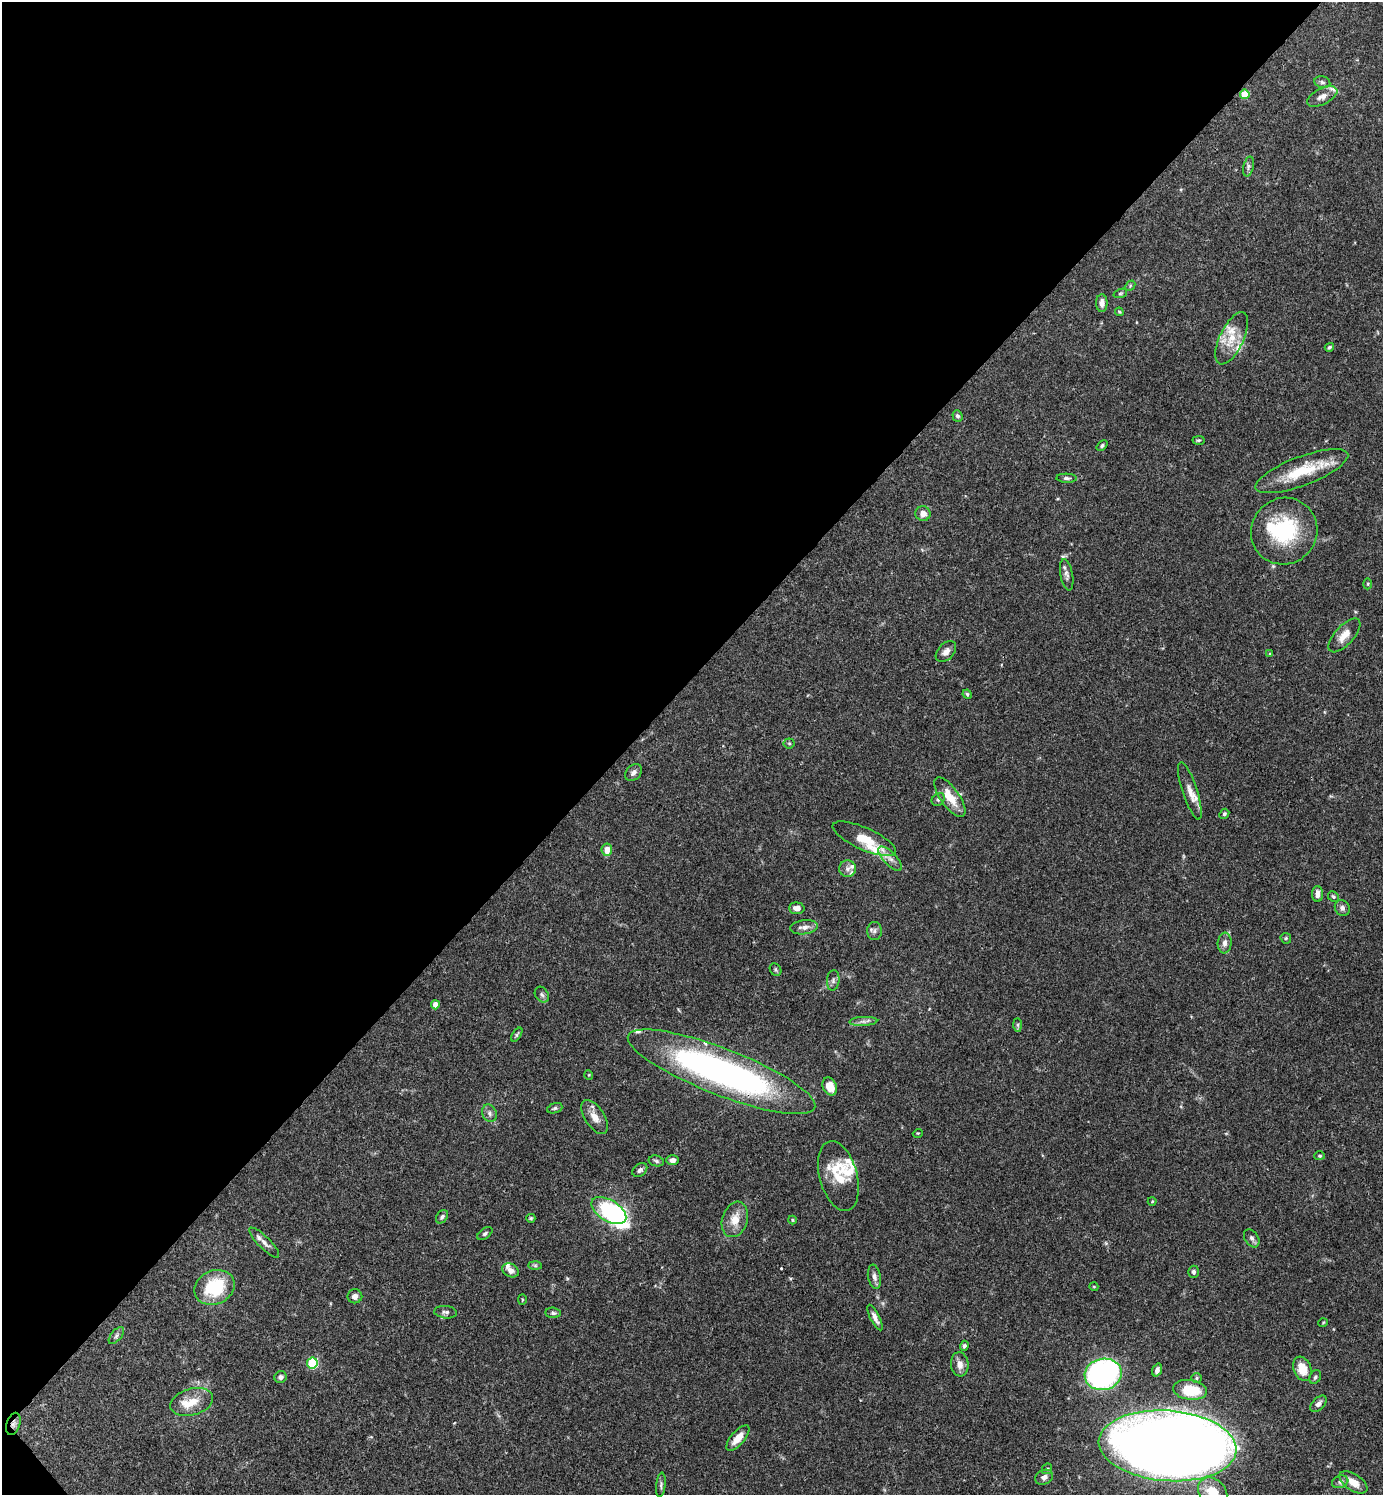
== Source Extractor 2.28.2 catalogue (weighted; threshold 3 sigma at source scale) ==
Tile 5 of 4 x 4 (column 1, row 2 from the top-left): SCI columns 300-1680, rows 2989-4481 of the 5979 x 5980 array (HDU 1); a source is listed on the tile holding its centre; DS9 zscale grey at full resolution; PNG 1385 x 1497 px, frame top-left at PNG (2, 2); each listed source drawn as its Kron ellipse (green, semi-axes under 4 px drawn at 4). Shown black and unused: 46% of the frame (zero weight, under 3 of 4 exposures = <1% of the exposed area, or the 3 px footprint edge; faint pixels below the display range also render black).
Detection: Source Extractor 2.28.2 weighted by HDU 2 'WHT'; one run over the whole footprint, this tile lists its part. Background 0.0656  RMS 0.0031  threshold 0.0141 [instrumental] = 3 sigma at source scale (4.5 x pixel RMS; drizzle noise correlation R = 1.50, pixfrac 1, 0.05/0.05 arcsec/px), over >= 5 px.
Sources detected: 119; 1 inside a brighter object's white glare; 1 cosmic-ray / hot-pixel residue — neither listed nor drawn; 14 inside a brighter listed object's ellipse — not listed separately; the other 103 listed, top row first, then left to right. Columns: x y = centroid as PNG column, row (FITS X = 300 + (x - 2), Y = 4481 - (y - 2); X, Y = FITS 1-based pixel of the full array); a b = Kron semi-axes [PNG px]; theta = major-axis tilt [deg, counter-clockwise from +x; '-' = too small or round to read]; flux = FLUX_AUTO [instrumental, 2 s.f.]
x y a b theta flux
1322 82 8 6 -16 0.79
1245 94 5 5 - 9.1
1322 96 16 8 26 2.3
1249 166 10 5 77 0.8
1130 286 6 4 48 0.45
1120 293 7 4 19 0.47
1102 303 9 5 89 1.7
1119 312 4 4 - 0.35
1232 338 28 12 64 6.7
1329 347 5 4 - 0.53
957 416 6 5 - 0.76
1198 440 6 4 3 0.45
1102 445 6 4 42 0.51
1302 471 49 14 20 13
1067 478 10 4 -2 0.74
923 514 7 7 - 1.9
1284 531 34 33 - 24
1067 575 16 6 -80 1.3
1368 584 5 3 - 0.35
1344 635 21 9 48 3.7
946 652 12 8 46 1.7
1270 654 4 4 - 0.38
967 694 5 4 - 0.51
789 743 5 5 - 0.49
633 773 9 7 45 1.2
1190 791 30 7 -72 3.1
950 797 23 9 -55 6
938 799 7 6 - 0.63
1224 814 5 4 - 0.59
864 839 34 11 -24 7.3
607 850 6 5 - 2.9
890 859 16 6 -47 2
847 869 8 8 - 1.4
1317 894 8 5 -90 2
1333 896 6 5 - 0.53
797 908 8 6 -3 1.7
1342 908 8 7 - 1.1
804 927 14 7 7 1.9
874 931 9 7 88 1
1286 938 5 5 - 0.42
1225 943 10 7 86 1.4
775 970 7 5 -56 0.5
833 980 10 6 84 0.99
542 995 8 6 -57 0.8
435 1005 4 4 - 3.6
863 1021 14 4 3 1.3
1018 1025 7 4 -89 0.52
517 1035 8 4 57 0.52
722 1072 100 23 -21 120
589 1075 5 3 - 0.25
830 1086 9 7 -65 4.1
555 1108 8 5 19 0.62
489 1113 9 7 -67 1.1
595 1117 19 10 -58 3.3
918 1133 5 3 - 0.29
1320 1156 5 4 - 0.41
673 1160 6 5 - 1.2
656 1161 8 5 -14 0.71
640 1170 8 6 38 0.97
838 1176 36 18 -75 11
1152 1201 4 4 - 0.32
609 1211 19 10 -31 34
442 1217 7 5 51 0.79
531 1218 4 4 - 0.42
735 1219 18 12 72 4.5
792 1220 4 4 - 0.31
485 1234 8 5 33 0.65
1252 1238 10 6 -57 1
264 1243 20 6 -45 1.7
535 1266 7 4 -1 0.54
511 1270 9 6 -28 1.5
1193 1272 6 5 - 0.86
874 1277 12 6 -79 1.4
215 1287 20 16 25 17
1094 1287 4 3 - 0.24
355 1296 7 7 - 1.5
522 1299 5 3 - 0.28
446 1312 11 6 -5 1.1
553 1313 7 5 -6 0.72
875 1317 14 4 -63 1.6
1323 1323 5 3 - 0.27
116 1335 10 5 50 0.83
964 1346 5 4 - 0.66
312 1363 5 5 - 23
960 1364 12 9 -84 2.3
1302 1369 12 8 -69 5.7
1157 1370 7 4 69 1.3
1103 1374 19 15 13 89
280 1377 6 5 - 1
1315 1377 7 5 62 0.67
1197 1378 5 5 - 0.45
1190 1390 17 10 -7 10
192 1402 22 13 16 5.3
1318 1404 10 6 46 1.2
13 1424 11 6 72 1.5
738 1438 16 6 49 4
1168 1446 69 35 -4 820
1047 1469 6 4 44 0.49
1044 1477 9 7 24 1.4
1340 1482 8 6 19 1
1353 1482 16 8 -33 4.1
661 1485 12 4 84 0.82
1213 1492 16 12 -43 6.6
Overlapping masked pixels (flux is a lower limit): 2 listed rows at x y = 722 1072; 13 1424
Isophote crosses this tile's border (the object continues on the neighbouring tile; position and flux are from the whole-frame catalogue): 1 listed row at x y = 1213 1492